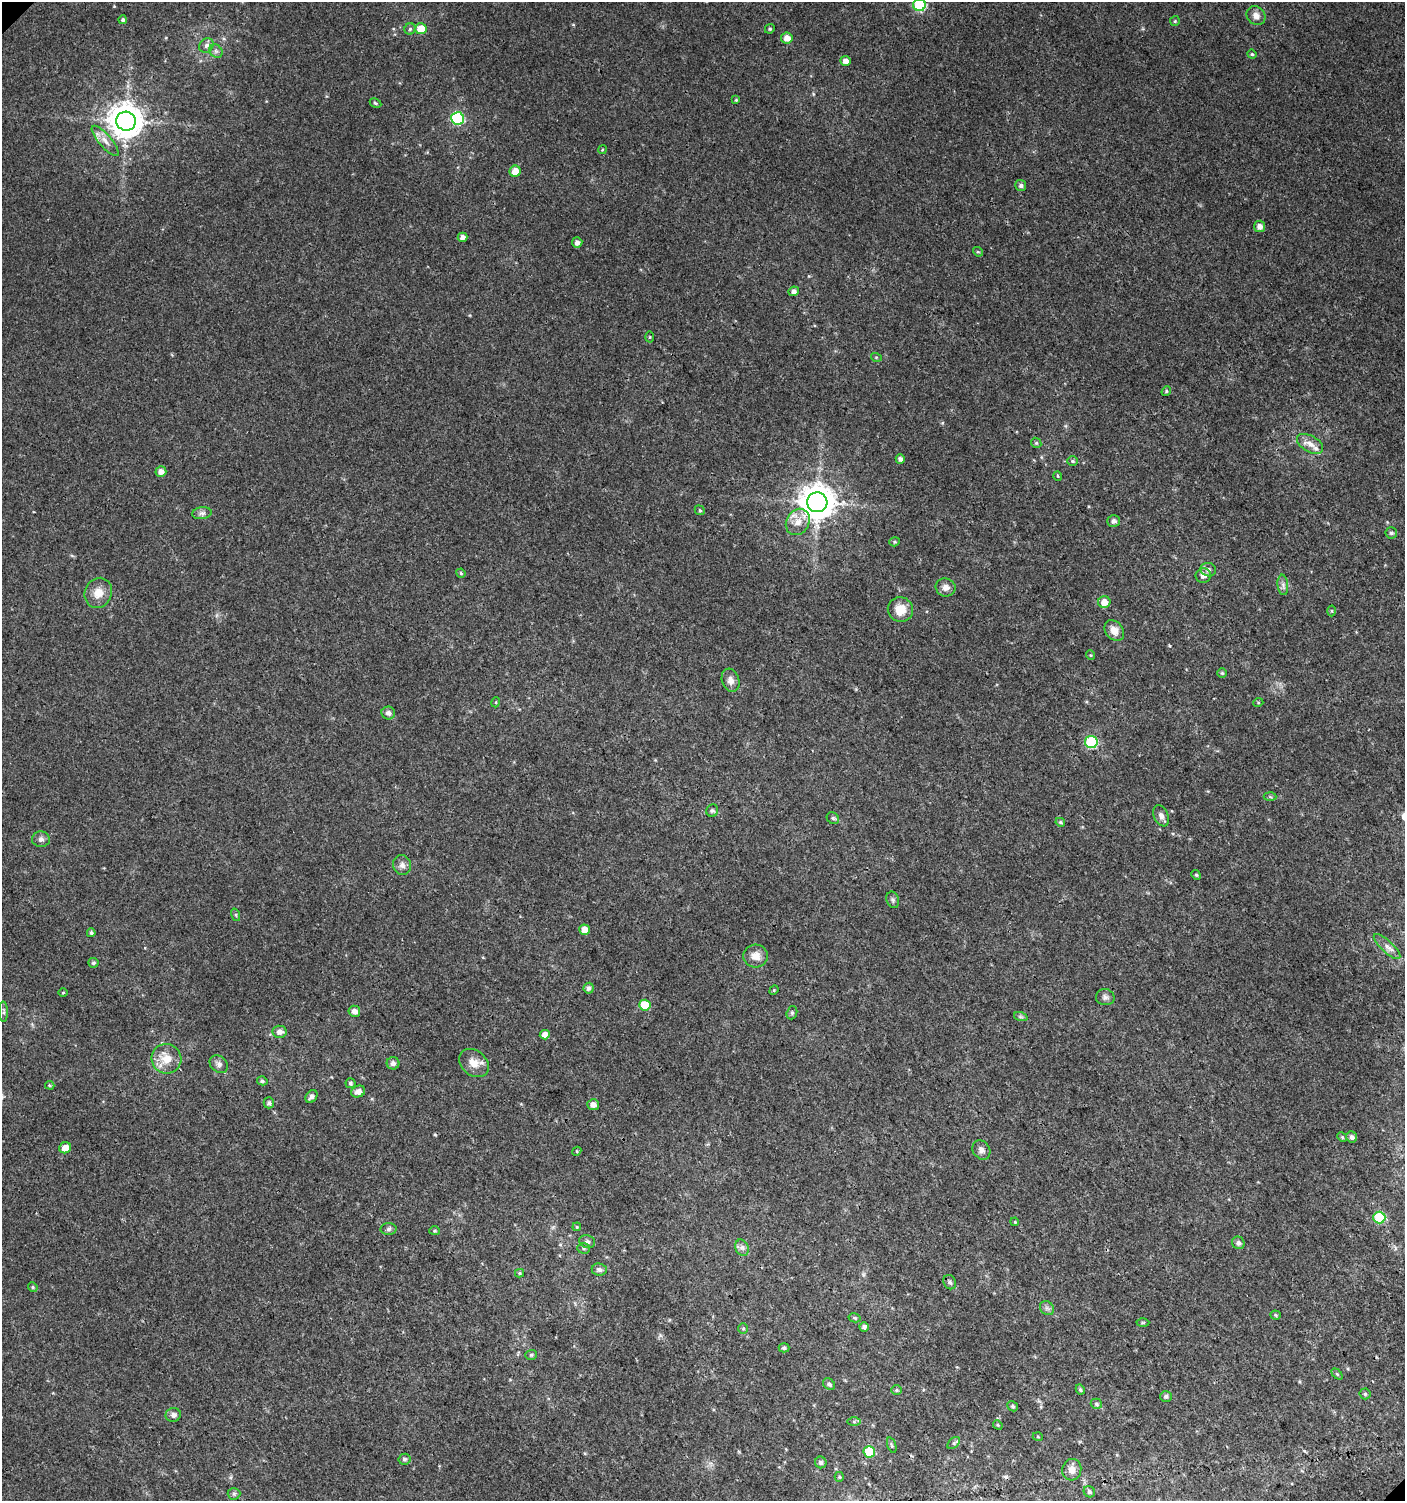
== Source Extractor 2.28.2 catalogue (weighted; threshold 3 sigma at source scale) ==
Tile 6 of 4 x 4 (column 2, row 2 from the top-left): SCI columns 1609-3011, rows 3030-4528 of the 6061 x 6086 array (HDU 1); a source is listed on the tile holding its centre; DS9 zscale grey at full resolution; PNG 1407 x 1503 px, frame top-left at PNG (2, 2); each listed source drawn as its Kron ellipse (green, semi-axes under 4 px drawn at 4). Shown black and unused: <1% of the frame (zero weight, under 3 of 4 exposures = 4% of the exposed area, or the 3 px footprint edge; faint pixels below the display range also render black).
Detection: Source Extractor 2.28.2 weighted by HDU 2 'WHT'; one run over the whole footprint, this tile lists its part. Background 0.00379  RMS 0.0021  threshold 0.00932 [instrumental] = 3 sigma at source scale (4.5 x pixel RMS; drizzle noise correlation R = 1.50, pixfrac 1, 0.0396/0.0396 arcsec/px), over >= 5 px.
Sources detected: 145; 2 cosmic-ray / hot-pixel residue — neither listed nor drawn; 1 inside a brighter listed object's ellipse — not listed separately; the other 142 listed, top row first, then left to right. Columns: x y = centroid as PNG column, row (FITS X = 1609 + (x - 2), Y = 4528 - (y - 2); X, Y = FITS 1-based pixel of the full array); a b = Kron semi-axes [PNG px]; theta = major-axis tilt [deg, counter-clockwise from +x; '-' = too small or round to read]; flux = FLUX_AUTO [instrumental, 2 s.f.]
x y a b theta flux
919 5 6 6 - 21
1256 16 10 8 -40 1.3
123 20 4 4 - 0.39
1175 21 5 5 - 0.27
410 29 5 5 - 0.38
421 29 5 5 - 4.2
770 29 5 4 - 0.3
787 38 6 5 - 1.5
206 45 8 6 48 0.76
216 51 7 6 - 0.53
1252 54 5 4 - 0.28
846 61 5 4 - 1.1
736 100 4 4 - 0.24
375 103 6 4 -28 0.31
458 118 6 6 - 24
126 121 10 9 - 420
105 141 19 6 -49 1.7
602 150 4 3 - 0.21
515 171 6 5 - 2.7
1021 186 5 5 - 0.54
1260 226 5 5 - 1.3
462 237 5 4 - 1
577 242 5 5 - 0.91
978 252 5 4 - 0.27
794 291 5 4 - 0.75
650 337 5 3 - 0.2
876 357 5 3 - 0.2
1166 391 5 4 - 0.27
1036 443 5 4 - 0.3
1310 444 14 8 -30 1.6
900 459 5 4 - 0.67
1072 461 5 5 - 0.33
161 471 5 5 - 1.3
1058 476 5 3 - 0.2
817 502 10 10 - 450
700 510 5 4 - 0.3
202 513 9 6 8 0.69
1113 521 6 5 - 0.74
798 522 14 11 58 2.5
1391 533 6 5 - 0.43
895 542 5 4 - 0.28
1208 570 8 6 -16 0.74
461 573 5 4 - 0.24
1203 575 8 7 - 1.1
1283 585 10 5 -84 0.76
946 587 10 9 - 1.2
98 593 15 13 65 2.6
1104 602 6 6 - 2.1
900 610 12 12 - 3
1331 611 5 3 - 0.24
1114 630 11 8 -51 1.9
1090 655 5 3 - 0.2
1222 673 4 4 - 0.26
731 680 12 8 -72 1.2
496 702 5 3 - 0.2
1258 703 5 3 - 0.19
388 713 7 6 - 0.85
1091 742 6 6 - 20
1270 797 6 4 -3 0.28
712 811 6 6 - 0.42
1161 816 11 7 -65 0.92
833 818 7 5 -44 0.39
1060 822 5 4 - 0.31
41 839 9 8 - 0.68
402 865 10 9 - 1
1196 875 5 4 - 0.29
893 900 8 6 -70 0.53
236 915 6 4 -72 0.28
584 930 5 5 - 1.8
91 933 4 4 - 0.45
1387 946 17 6 -43 1.3
756 956 12 11 - 2
93 963 5 5 - 0.45
589 988 5 5 - 0.63
774 990 5 4 - 0.22
63 993 4 3 - 0.19
1105 997 9 8 - 0.73
645 1005 6 5 - 7.8
354 1011 6 5 - 1.1
4 1012 10 4 -88 0.49
792 1013 7 5 70 0.4
1021 1017 7 4 -18 0.38
279 1032 7 6 - 1.1
545 1035 5 4 - 1.5
167 1059 15 14 - 3.5
393 1063 6 6 - 0.96
474 1063 16 12 -39 2.5
219 1064 10 8 -42 0.88
262 1081 5 4 - 0.41
350 1083 5 5 - 0.41
50 1085 4 3 - 0.24
358 1092 7 5 21 1.2
311 1096 7 5 51 0.75
269 1103 5 5 - 0.56
593 1105 6 5 - 1.3
1342 1137 5 4 - 0.25
1352 1137 6 5 - 0.74
65 1148 6 5 - 2.1
981 1150 10 8 -54 0.98
577 1151 4 3 - 0.21
1379 1218 6 6 - 10
1015 1222 4 3 - 0.2
577 1227 4 3 - 0.19
388 1229 8 6 3 0.54
435 1231 5 4 - 0.27
587 1242 8 6 -14 0.56
1238 1243 6 6 - 0.64
583 1248 6 5 - 0.39
742 1248 8 6 -68 0.74
599 1270 7 6 - 0.67
520 1273 4 4 - 0.27
950 1282 7 6 - 0.58
33 1287 5 4 - 0.26
1047 1308 8 6 -45 0.61
1275 1315 5 4 - 0.26
855 1318 6 4 -12 0.28
1143 1323 6 4 1 0.29
864 1327 5 4 - 0.68
743 1328 5 5 - 0.31
784 1348 5 4 - 0.4
531 1355 6 5 - 0.34
1337 1374 6 4 -45 0.27
829 1384 7 5 -42 0.49
1080 1389 5 4 - 0.36
897 1390 5 5 - 0.32
1365 1394 5 5 - 0.38
1166 1396 6 5 - 0.56
1096 1404 6 5 - 0.4
1013 1406 5 5 - 0.35
173 1415 8 6 15 0.84
854 1422 6 4 0 0.34
998 1425 5 4 - 0.23
1038 1437 5 3 - 0.18
954 1443 7 4 42 0.36
892 1445 8 4 -72 0.31
869 1452 6 6 - 8.8
404 1459 6 5 - 0.44
821 1462 6 6 - 0.54
1072 1470 11 9 75 1.7
839 1477 5 5 - 0.26
1089 1492 6 5 - 0.55
234 1494 6 6 - 0.42
Isophote crosses this tile's border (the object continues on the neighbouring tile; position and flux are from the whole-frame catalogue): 1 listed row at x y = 919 5